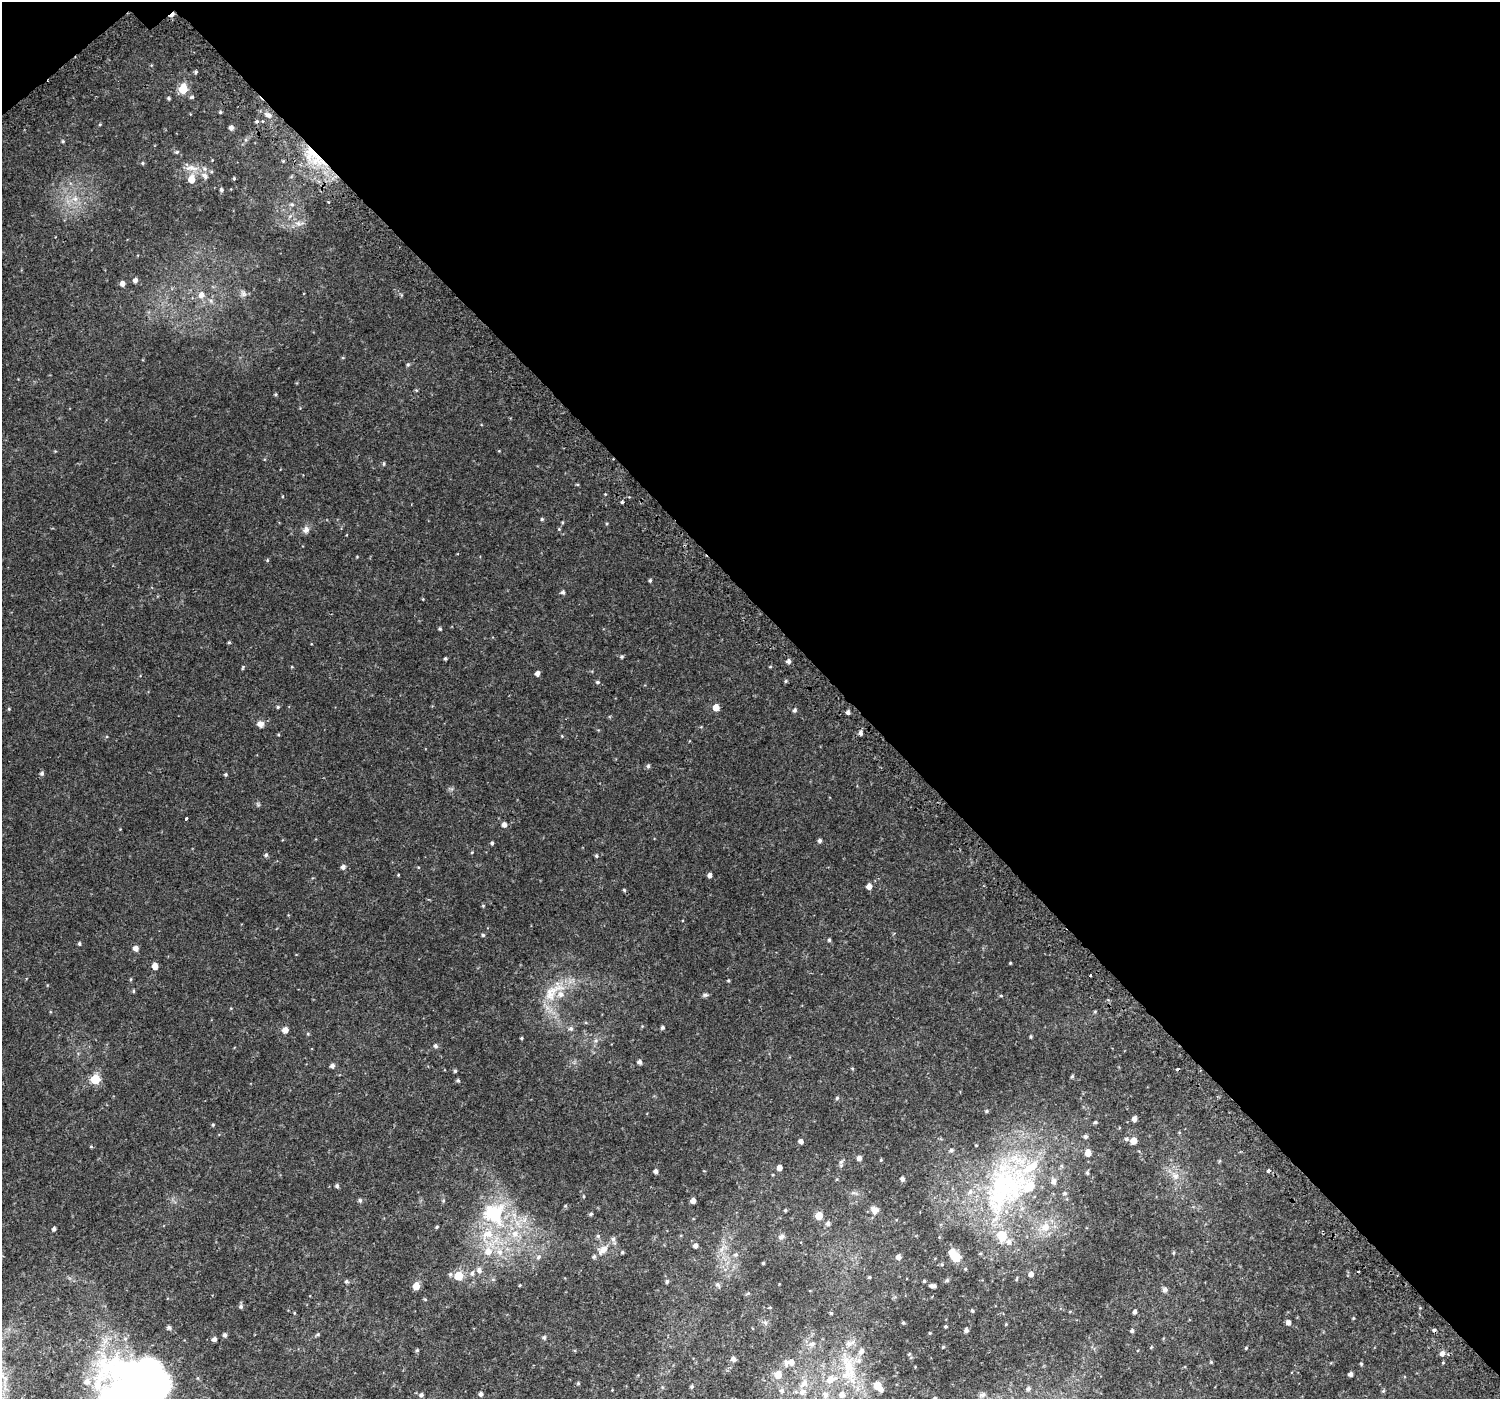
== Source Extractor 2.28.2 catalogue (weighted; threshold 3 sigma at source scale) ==
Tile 3 of 4 x 4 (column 3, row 1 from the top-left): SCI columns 3060-4557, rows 4400-5796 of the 6106 x 6071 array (HDU 1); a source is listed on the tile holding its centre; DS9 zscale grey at full resolution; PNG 1502 x 1401 px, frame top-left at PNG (2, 2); no overlay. Shown black and unused: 44% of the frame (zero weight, under 2 of 3 exposures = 3% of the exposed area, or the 3 px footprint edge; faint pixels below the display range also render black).
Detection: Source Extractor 2.28.2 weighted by HDU 2 'WHT'; one run over the whole footprint, this tile lists its part. Background 0.0101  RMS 0.0049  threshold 0.0222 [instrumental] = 3 sigma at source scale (4.5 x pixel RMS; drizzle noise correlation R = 1.50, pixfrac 1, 0.0396/0.0396 arcsec/px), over >= 5 px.
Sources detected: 243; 1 inside a brighter object's white glare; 3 cosmic-ray / hot-pixel residue — not listed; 21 inside a brighter listed object's ellipse — not listed separately; the other 218 listed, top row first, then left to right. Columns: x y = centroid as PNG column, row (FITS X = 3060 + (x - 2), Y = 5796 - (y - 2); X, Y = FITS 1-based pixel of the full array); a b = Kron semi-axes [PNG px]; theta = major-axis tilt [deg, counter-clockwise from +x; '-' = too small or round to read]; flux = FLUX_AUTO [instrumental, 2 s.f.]
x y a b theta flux
196 72 5 4 - 0.64
183 89 6 5 - 18
192 97 6 4 26 0.6
169 98 4 4 - 0.6
220 112 3 3 - 0.51
268 115 11 6 -32 2.3
257 121 5 3 - 0.57
263 121 4 3 - 0.69
100 124 4 3 - 0.38
231 128 4 4 - 1.7
63 141 4 4 - 0.51
177 152 5 4 - 0.64
311 152 23 19 -84 17
142 163 5 4 - 0.54
191 168 22 8 -4 4.6
205 176 12 7 -40 2.2
234 178 4 3 - 0.52
191 179 7 6 - 5.8
221 190 4 4 - 0.89
75 199 8 7 - 2.2
292 204 6 5 - 0.77
299 223 14 7 7 2.5
135 280 5 5 - 1.7
122 284 5 5 - 2.1
243 294 8 7 - 1.5
201 295 8 7 - 2.5
408 365 5 5 - 0.69
275 394 4 3 - 0.49
499 451 5 3 - 0.33
384 464 5 4 - 0.54
622 502 3 3 - 0.62
542 519 5 4 - 0.58
562 522 5 3 - 0.4
559 529 4 4 - 0.42
306 530 9 8 - 2.2
357 557 4 3 - 0.34
267 560 5 4 - 0.49
650 580 4 3 - 0.68
563 592 5 5 - 1
440 629 4 4 - 0.62
229 642 4 4 - 0.44
621 657 5 4 - 0.71
445 658 3 3 - 0.67
788 661 5 5 - 1.3
243 667 7 3 71 0.5
770 667 5 3 - 0.38
537 673 5 4 - 1.9
785 681 5 4 - 0.59
597 682 6 4 0 0.74
278 707 4 4 - 0.59
716 707 5 5 - 5.1
9 709 4 4 - 0.44
795 710 5 4 - 0.93
848 712 4 4 - 1.3
260 724 9 8 - 2.1
860 733 5 5 - 1.2
648 766 5 5 - 0.87
42 773 5 5 - 1
225 774 4 4 - 0.58
186 819 3 3 - 1.5
504 824 5 5 - 1.9
820 840 4 4 - 1.1
492 843 4 4 - 0.72
472 852 5 3 - 0.36
266 855 5 5 - 0.86
596 856 5 4 - 0.68
343 867 5 5 - 1.4
398 875 4 3 - 0.37
710 875 4 4 - 1.6
869 886 5 5 - 3
624 890 4 4 - 0.53
483 906 4 4 - 0.46
483 935 4 4 - 0.69
829 940 4 3 - 0.75
79 943 5 4 - 0.64
136 948 5 5 - 2.5
1010 963 3 3 - 0.4
155 966 5 5 - 4.2
1091 975 3 3 - 0.99
131 979 5 3 - 0.4
728 980 4 3 - 0.42
133 991 5 3 - 0.47
553 992 39 16 38 14
705 995 7 5 10 0.96
1001 996 5 3 - 0.44
1095 1011 4 4 - 0.44
662 1027 4 4 - 0.82
571 1028 6 6 - 1.1
285 1030 5 5 - 3
1031 1037 3 3 - 0.56
522 1038 3 3 - 0.51
435 1046 5 5 - 1.1
639 1062 5 5 - 1.5
332 1066 5 5 - 1.4
852 1068 5 3 - 0.41
455 1071 4 3 - 0.71
1072 1076 6 4 62 0.64
95 1079 5 5 - 24
458 1080 5 4 - 0.64
837 1098 5 5 - 0.67
986 1111 4 4 - 0.53
1134 1119 5 4 - 2.2
1095 1122 5 4 - 0.69
213 1125 4 4 - 0.47
1085 1136 5 5 - 1.2
1126 1139 6 5 - 0.88
800 1141 5 4 - 1.7
1134 1141 5 5 - 5.5
91 1146 5 3 - 0.46
951 1150 5 5 - 0.78
1088 1153 7 6 - 3.7
859 1158 5 5 - 1.9
881 1160 4 4 - 0.48
841 1162 9 5 60 1.2
779 1167 4 4 - 2.6
656 1171 4 4 - 1.4
1268 1171 4 3 - 1.2
1087 1173 5 4 - 0.69
1175 1176 14 8 -52 3.9
902 1179 4 4 - 1.4
337 1186 5 4 - 0.88
1004 1188 86 53 59 98
1065 1193 5 5 - 0.77
583 1196 4 3 - 0.41
360 1200 5 5 - 0.88
443 1201 5 5 - 0.58
693 1201 4 4 - 2.3
565 1206 5 3 - 0.45
785 1210 3 3 - 0.52
875 1210 10 8 -61 3
494 1213 36 35 - 40
591 1214 5 4 - 0.7
819 1216 5 5 - 7.6
828 1223 6 5 - 1.3
437 1227 4 3 - 0.51
1045 1227 14 12 19 5.7
54 1229 4 4 - 1.1
598 1236 6 6 - 0.82
781 1237 8 6 46 1.3
695 1245 5 4 - 1.7
603 1250 18 10 39 4.9
488 1251 11 10 - 5.4
500 1252 10 8 -88 3.6
622 1252 4 4 - 0.68
1174 1253 6 3 89 0.54
736 1255 7 5 40 0.93
538 1257 7 6 - 1.3
898 1257 5 5 - 2
763 1263 3 3 - 0.43
942 1264 5 4 - 0.52
965 1269 4 4 - 0.47
479 1270 9 7 -64 2
472 1273 7 6 - 1.5
1031 1274 5 5 - 2.3
459 1276 6 6 - 14
869 1277 4 4 - 0.5
1017 1279 8 2 69 0.44
947 1280 5 5 - 0.73
346 1281 5 5 - 0.8
667 1281 5 4 - 0.73
924 1281 3 3 - 0.57
717 1284 8 5 -43 0.9
520 1285 4 3 - 0.41
931 1285 5 3 - 1.1
416 1286 5 5 - 7.4
1164 1290 7 7 - 1.1
425 1299 4 4 - 0.49
241 1306 6 5 - 0.91
770 1307 5 3 - 0.34
972 1311 4 3 - 0.6
1135 1312 4 3 - 1.3
294 1313 4 3 - 0.34
831 1313 5 3 - 0.4
1353 1318 4 4 - 0.37
765 1322 6 5 - 0.96
1288 1322 5 5 - 1.7
903 1323 3 3 - 0.48
1006 1324 4 3 - 0.38
945 1326 3 3 - 0.57
169 1327 5 5 - 1
966 1330 5 4 - 1.1
1132 1331 4 4 - 0.96
317 1334 6 4 21 0.66
225 1335 5 4 - 1.1
544 1337 5 5 - 0.91
214 1339 5 5 - 1.3
812 1344 7 6 - 1.5
943 1347 4 4 - 0.39
1246 1348 4 3 - 0.45
417 1350 4 4 - 0.61
861 1351 11 7 55 2.2
1442 1353 7 6 - 1.9
909 1354 5 4 - 0.42
733 1359 6 5 - 1.5
791 1362 9 8 - 3
1211 1362 4 4 - 0.42
1443 1363 4 2 - 0.36
1361 1364 4 4 - 0.48
849 1366 34 14 -70 17
1351 1374 4 4 - 1.6
778 1375 6 6 - 6.6
4 1378 35 8 -65 7.6
147 1379 63 51 16 280
830 1379 12 9 25 6.1
578 1383 5 4 - 0.49
804 1383 16 10 52 5.1
878 1386 7 6 - 7.9
662 1387 5 3 - 0.47
692 1387 5 4 - 0.66
1028 1389 6 5 - 1.2
612 1390 3 3 - 0.27
782 1390 7 6 - 1.5
1383 1391 5 4 - 0.57
481 1394 4 4 - 1.2
421 1395 4 4 - 1.1
825 1395 11 9 -85 3.1
842 1395 7 7 - 2.9
983 1395 10 6 18 1.5
Overlapping masked pixels (flux is a lower limit): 1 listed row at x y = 311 152
Isophote crosses this tile's border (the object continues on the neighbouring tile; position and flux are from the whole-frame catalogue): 2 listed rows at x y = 4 1378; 147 1379